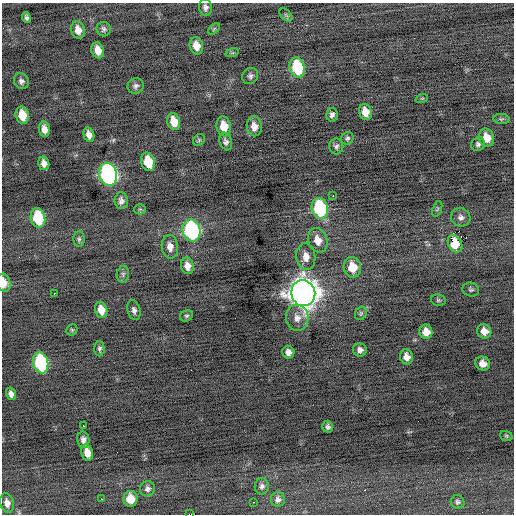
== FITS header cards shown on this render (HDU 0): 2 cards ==
NAXIS1  =                  512 / Axis length
NAXIS2  =                  512 / Axis length

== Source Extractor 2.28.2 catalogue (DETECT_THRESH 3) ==
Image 512 x 512 px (HDU 0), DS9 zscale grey, 1 PNG px = 1 image px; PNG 516 x 516 px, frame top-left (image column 1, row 512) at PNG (2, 3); each listed source drawn as its Kron ellipse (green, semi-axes under 4 px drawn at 4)
Background -0.211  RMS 0.69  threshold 2.08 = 3 sigma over >= 5 px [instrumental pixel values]
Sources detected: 82; all 82 listed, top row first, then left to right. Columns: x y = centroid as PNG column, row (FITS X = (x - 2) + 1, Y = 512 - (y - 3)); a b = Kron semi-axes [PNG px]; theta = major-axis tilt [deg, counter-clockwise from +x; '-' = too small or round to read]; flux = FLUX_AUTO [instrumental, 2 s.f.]
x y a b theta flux
205 7 8 6 -81 170
286 15 8 4 -45 79
26 17 5 4 - 110
104 29 7 7 - 140
214 29 7 4 45 63
78 30 9 7 -75 390
196 46 9 6 -77 490
98 50 8 6 -72 460
232 53 7 4 18 68
297 68 10 7 -76 2700
250 76 8 7 - 150
21 81 8 7 - 170
136 86 8 7 - 160
422 98 6 4 18 55
365 112 8 6 -73 470
22 115 8 6 -76 850
332 115 7 6 - 140
501 119 8 5 -3 86
174 122 8 6 -75 650
224 126 10 7 -79 720
254 126 10 7 -81 380
44 129 7 5 -80 310
89 135 7 5 -74 280
347 138 6 6 - 110
486 138 9 7 -72 570
199 140 6 5 - 73
226 142 9 6 -69 160
478 144 7 6 - 140
336 146 8 7 - 140
148 162 9 7 -74 1100
44 163 7 5 -76 250
108 174 11 8 -76 13000
333 196 2 2 - 340
121 201 8 6 -86 190
320 208 10 8 -76 4200
140 209 5 5 - 70
437 209 8 4 71 86
461 217 10 9 - 220
38 218 10 7 -79 2100
192 230 11 9 -74 7900
79 239 8 5 -90 100
318 240 12 9 -69 540
455 244 9 6 -60 930
170 247 12 8 -82 340
306 257 13 9 -83 450
187 266 8 6 -78 330
352 267 10 8 -78 870
123 274 8 6 80 120
4 283 9 6 -74 510
471 289 8 7 - 110
54 293 2 2 - 200
303 293 13 12 - 69000
438 300 7 5 -13 87
101 310 8 6 -76 480
134 310 10 6 -75 180
361 313 7 5 60 86
186 316 7 5 26 92
297 318 13 11 -84 410
72 330 6 5 - 66
484 331 7 7 - 390
426 332 7 6 - 460
99 349 7 5 -89 110
360 350 7 6 - 190
288 352 6 6 - 260
406 357 8 6 -72 330
41 363 11 7 -77 4500
483 363 7 7 - 360
11 394 6 5 - 200
84 426 3 2 - 130
328 427 6 5 - 130
506 436 6 5 - 68
83 440 8 6 -81 210
87 453 8 5 -78 430
262 486 8 7 - 150
147 489 8 7 - 160
102 499 2 2 - 28
131 499 8 7 - 550
278 499 7 7 - 170
253 502 2 2 - 330
458 502 7 6 - 100
7 503 10 7 -77 280
190 514 4 2 - 10000
At the frame edge (FLAGS 8, measured only in part): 2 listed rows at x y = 4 283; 190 514